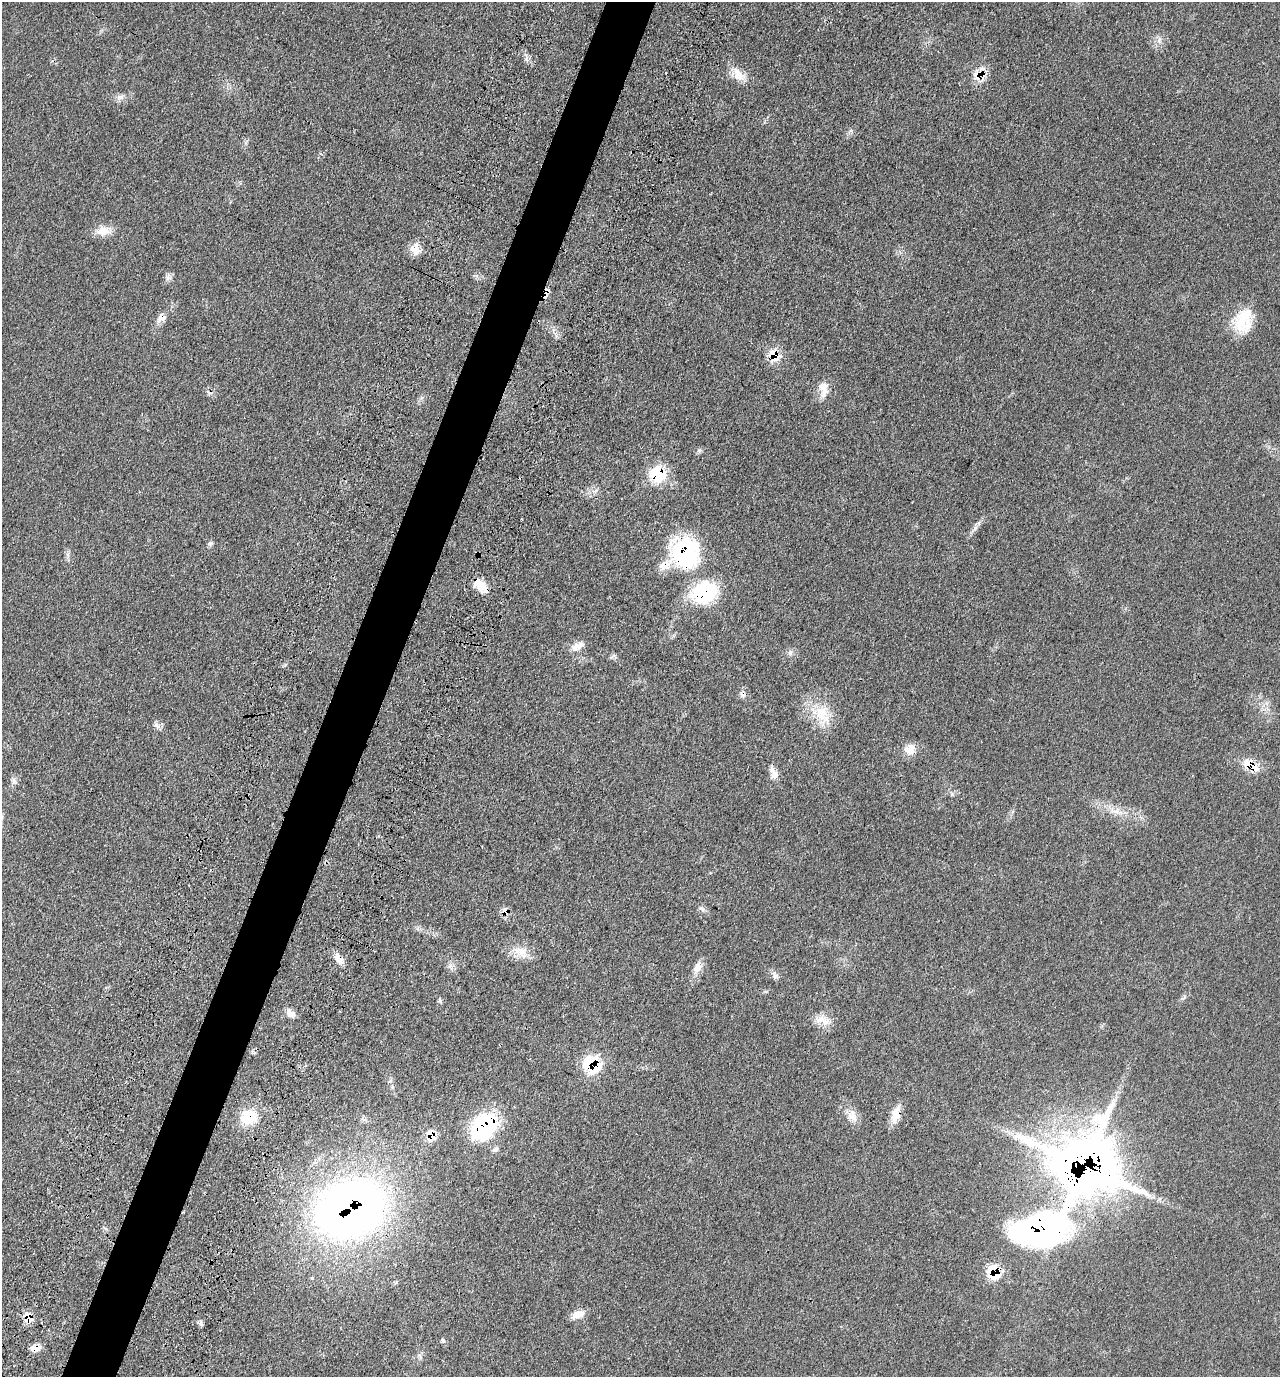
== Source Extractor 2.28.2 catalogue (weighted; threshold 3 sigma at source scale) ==
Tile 7 of 4 x 4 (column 3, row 2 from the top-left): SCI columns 2842-4119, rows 2893-4267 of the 5809 x 5792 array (HDU 1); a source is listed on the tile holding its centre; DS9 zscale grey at full resolution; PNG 1282 x 1379 px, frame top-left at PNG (2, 2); no overlay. Shown black and unused: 4% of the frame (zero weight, under 3 of 4 exposures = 9% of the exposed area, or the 3 px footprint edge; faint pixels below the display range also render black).
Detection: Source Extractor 2.28.2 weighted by HDU 2 'WHT'; one run over the whole footprint, this tile lists its part. Background 0.0661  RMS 0.005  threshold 0.0226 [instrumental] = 3 sigma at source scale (4.5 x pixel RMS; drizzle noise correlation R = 1.50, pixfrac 1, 0.05/0.05 arcsec/px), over >= 5 px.
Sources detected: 63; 3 cosmic-ray / hot-pixel residue — not listed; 5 inside a brighter listed object's ellipse — not listed separately; the other 55 listed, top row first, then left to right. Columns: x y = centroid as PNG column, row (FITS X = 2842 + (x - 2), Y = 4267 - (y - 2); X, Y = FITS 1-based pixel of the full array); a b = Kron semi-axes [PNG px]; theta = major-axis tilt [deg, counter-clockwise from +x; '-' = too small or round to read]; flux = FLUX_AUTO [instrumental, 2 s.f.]
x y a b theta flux
1159 40 11 6 85 2.3
739 75 23 12 -50 6.7
980 75 17 14 18 7
119 97 10 6 21 2
103 231 20 13 5 6
415 249 16 12 -84 5.2
168 277 11 5 84 1.7
161 318 13 10 30 3.6
1241 322 34 18 67 13
774 355 13 11 -70 9.3
823 389 23 11 -83 6
699 450 7 4 18 0.9
658 474 20 19 - 19
595 491 11 3 11 1.2
522 519 3 2 - 0.45
209 543 7 6 - 1.1
685 552 37 33 -71 51
481 586 22 10 -41 7
704 592 28 22 22 37
577 646 20 8 24 4
790 652 7 4 -72 1
822 715 35 17 -68 15
156 724 7 6 - 1.6
909 749 14 13 - 5.8
1249 764 17 13 -28 7.3
775 775 11 8 54 2.7
14 781 10 7 -71 1.8
1116 811 16 6 -5 3.6
702 909 10 5 -28 1.6
505 911 10 8 -60 3.4
521 952 23 13 -25 7.4
338 958 15 8 -52 4.2
450 966 9 5 -59 1.6
698 967 15 11 68 4.3
775 976 7 4 18 1.1
1183 998 7 4 34 0.94
440 1001 7 4 -59 0.86
291 1013 12 9 -38 3.2
823 1020 23 11 -13 6
593 1065 13 11 -54 34
895 1114 23 9 74 6.6
852 1116 19 12 -61 5.2
248 1117 20 18 20 15
484 1126 28 20 47 57
431 1135 10 8 -87 8.1
1085 1166 31 28 -21 1300
351 1209 43 33 22 560
1041 1229 65 35 16 170
994 1272 16 13 -74 14
312 1278 3 3 - 1.8
578 1314 17 9 20 5.1
28 1318 7 6 - 14
201 1323 8 5 -70 1.3
443 1341 6 5 - 0.97
35 1348 11 7 9 5.3
Overlapping masked pixels (flux is a lower limit): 21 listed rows (the first 20) at x y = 980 75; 161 318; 774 355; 658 474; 685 552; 481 586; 704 592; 1249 764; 505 911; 338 958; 593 1065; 895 1114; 248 1117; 484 1126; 431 1135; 1085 1166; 351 1209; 1041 1229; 994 1272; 28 1318
Unlisted compact peaks at least as high as the median listed source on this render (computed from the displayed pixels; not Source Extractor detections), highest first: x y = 975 528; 526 59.